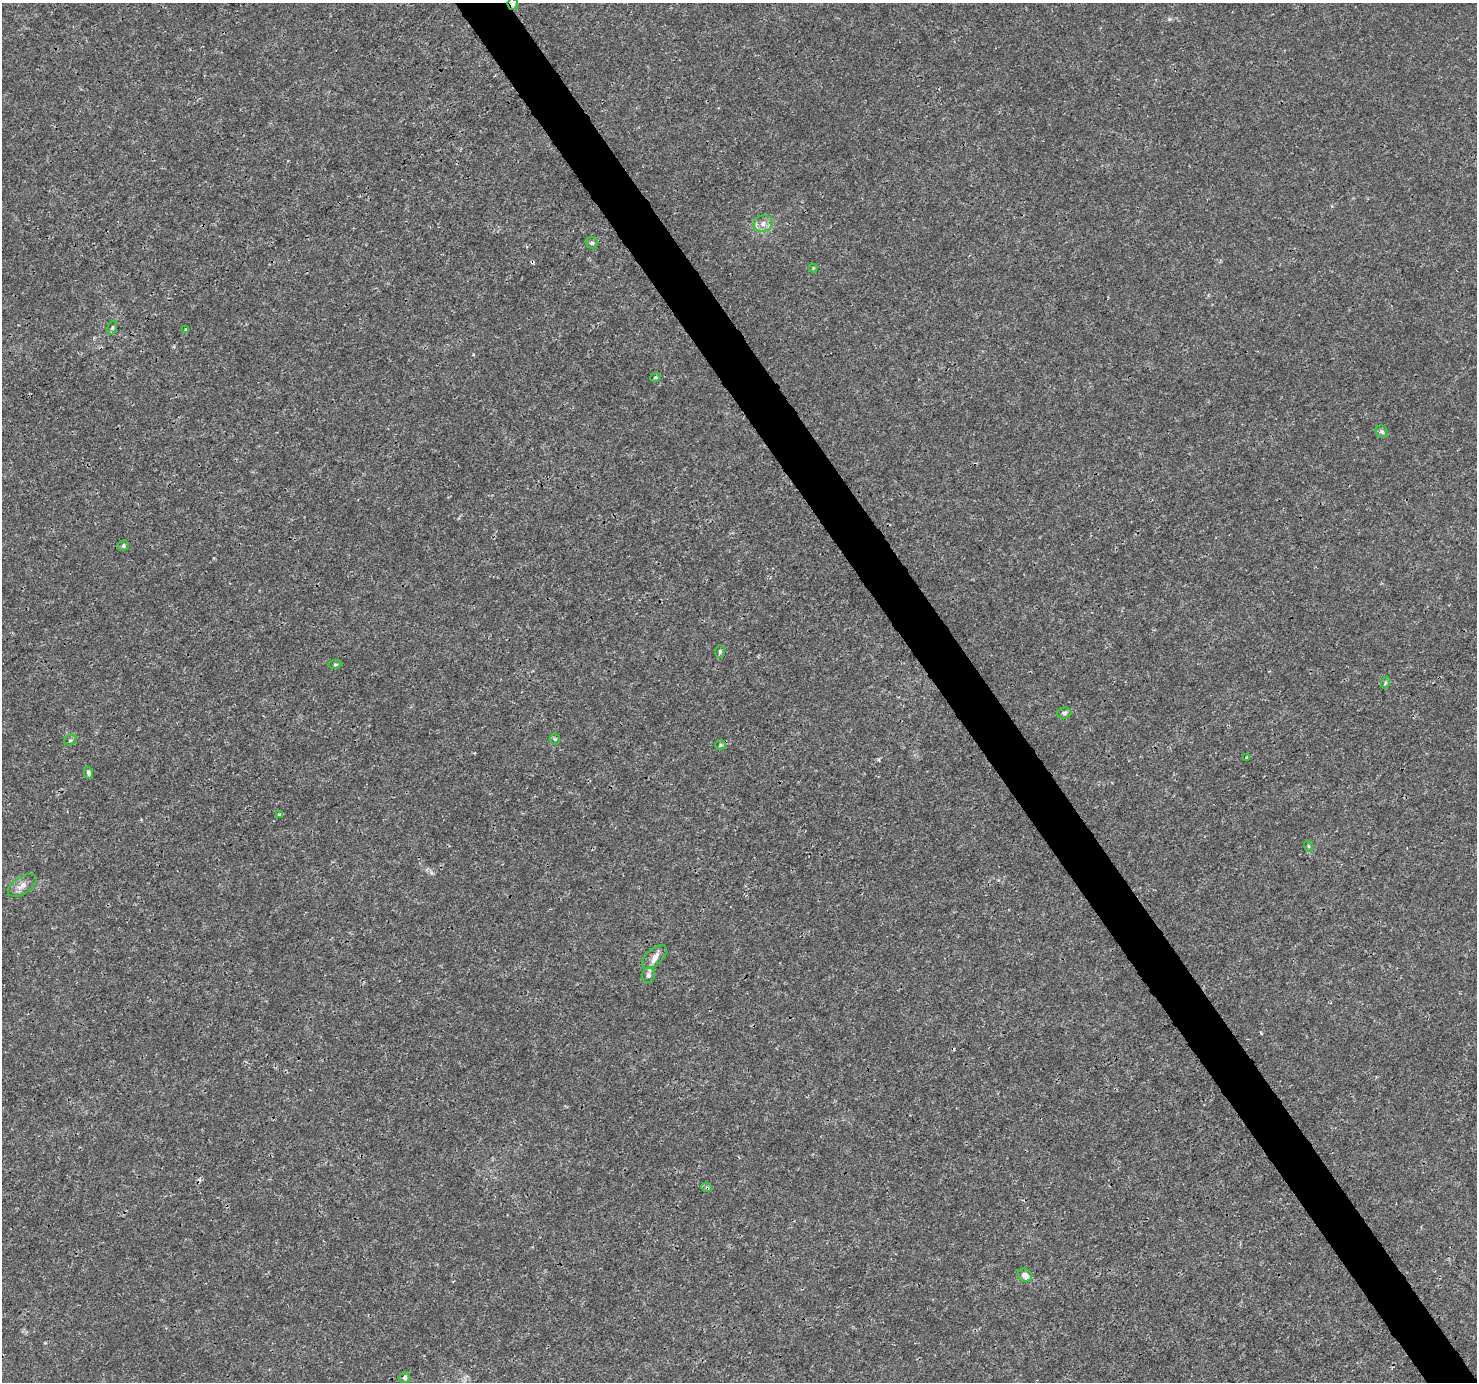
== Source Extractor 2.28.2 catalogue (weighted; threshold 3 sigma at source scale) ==
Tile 6 of 4 x 4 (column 2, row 2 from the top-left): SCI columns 1480-2954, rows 2941-4320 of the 5904 x 5819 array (HDU 1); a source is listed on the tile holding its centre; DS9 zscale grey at full resolution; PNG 1479 x 1384 px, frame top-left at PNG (2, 3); each listed source drawn as its Kron ellipse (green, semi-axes under 4 px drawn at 4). Shown black and unused: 4% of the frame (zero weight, under 3 of 4 exposures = <1% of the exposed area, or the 3 px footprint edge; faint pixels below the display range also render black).
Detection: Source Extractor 2.28.2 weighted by HDU 2 'WHT'; one run over the whole footprint, this tile lists its part. Background 0.0025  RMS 0.0011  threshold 0.00494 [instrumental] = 3 sigma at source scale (4.5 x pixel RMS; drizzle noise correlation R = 1.50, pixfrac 1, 0.0396/0.0396 arcsec/px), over >= 5 px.
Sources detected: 28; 2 cosmic-ray / hot-pixel residue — neither listed nor drawn; the other 26 listed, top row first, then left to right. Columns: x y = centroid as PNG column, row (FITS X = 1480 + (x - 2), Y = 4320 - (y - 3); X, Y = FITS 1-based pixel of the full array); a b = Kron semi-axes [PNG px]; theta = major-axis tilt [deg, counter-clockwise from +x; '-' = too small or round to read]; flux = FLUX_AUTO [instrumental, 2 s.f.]
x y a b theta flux
513 4 6 5 - 0.24
763 224 9 8 - 0.68
592 243 6 5 - 0.24
813 268 4 4 - 0.095
112 327 7 4 71 0.2
186 329 3 3 - 0.12
655 377 5 4 - 0.12
1382 432 6 5 - 0.29
123 546 5 5 - 0.23
720 652 6 5 - 0.17
335 664 7 3 9 0.15
1385 683 6 4 72 0.16
1064 713 7 5 2 0.28
555 739 5 5 - 0.15
70 740 6 5 - 0.17
720 745 5 5 - 0.18
1247 757 3 3 - 0.13
88 773 6 4 -72 0.22
280 815 4 3 - 0.33
1308 846 5 3 - 0.1
22 885 16 8 34 0.78
654 957 15 8 44 0.74
648 975 8 6 76 0.4
707 1188 5 3 - 0.17
1025 1275 7 6 - 0.68
405 1377 5 5 - 0.31
Overlapping masked pixels (flux is a lower limit): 2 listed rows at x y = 513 4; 707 1188